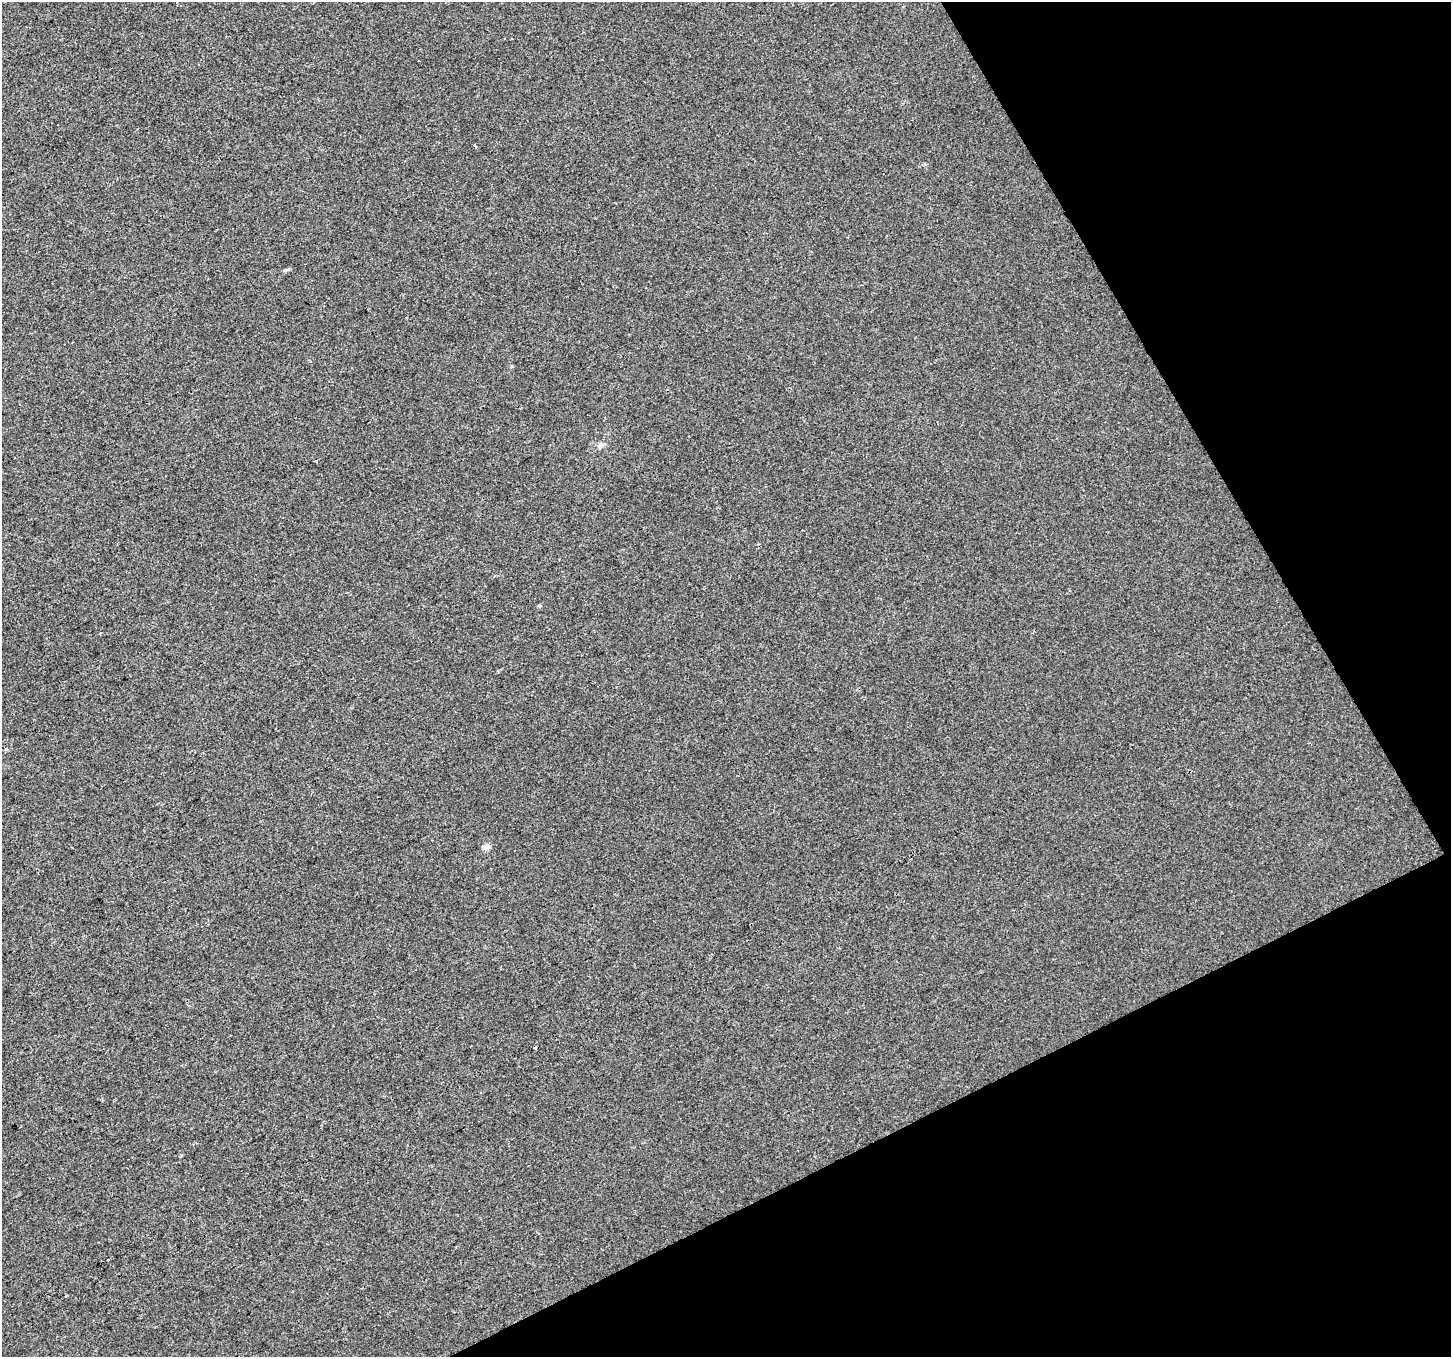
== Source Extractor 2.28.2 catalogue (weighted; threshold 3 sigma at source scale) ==
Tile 12 of 4 x 4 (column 4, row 3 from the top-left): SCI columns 4351-5799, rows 1520-2874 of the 5799 x 5687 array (HDU 1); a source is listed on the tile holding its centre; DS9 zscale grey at full resolution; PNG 1453 x 1359 px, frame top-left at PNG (2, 2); no overlay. Shown black and unused: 24% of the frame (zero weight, under 2 of 3 exposures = <1% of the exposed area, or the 3 px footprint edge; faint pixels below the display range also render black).
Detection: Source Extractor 2.28.2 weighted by HDU 2 'WHT'; one run over the whole footprint, this tile lists its part. Background 0.00151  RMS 0.0057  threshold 0.0255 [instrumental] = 3 sigma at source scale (4.5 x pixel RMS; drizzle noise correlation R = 1.50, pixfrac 1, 0.0396/0.0396 arcsec/px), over >= 5 px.
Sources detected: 8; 2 cosmic-ray / hot-pixel residue — not listed; the other 6 listed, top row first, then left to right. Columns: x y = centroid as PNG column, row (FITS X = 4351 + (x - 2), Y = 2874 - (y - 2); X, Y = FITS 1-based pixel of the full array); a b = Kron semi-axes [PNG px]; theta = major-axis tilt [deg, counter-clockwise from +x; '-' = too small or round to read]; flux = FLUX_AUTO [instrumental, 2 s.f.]
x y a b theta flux
475 146 5 3 - 0.6
511 367 4 3 - 0.65
601 445 7 6 - 2.4
539 606 5 4 - 0.7
100 633 3 2 - 0.65
487 846 10 7 19 2.1